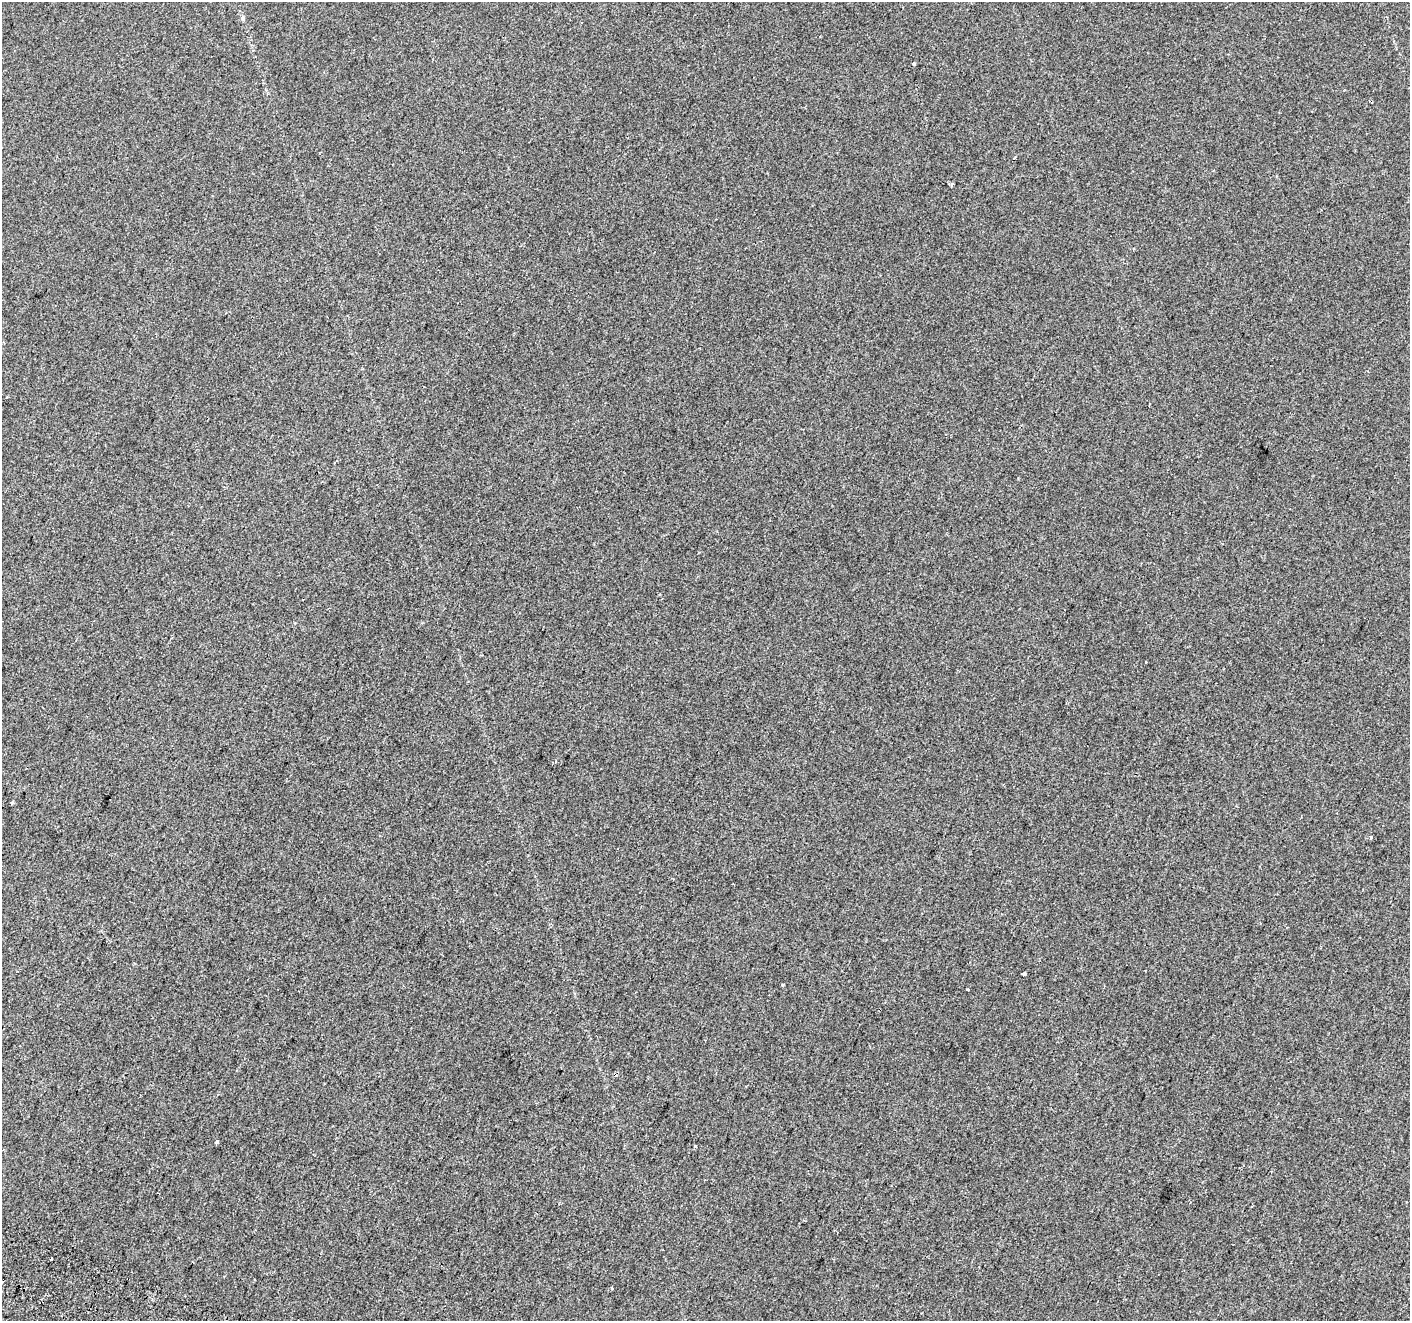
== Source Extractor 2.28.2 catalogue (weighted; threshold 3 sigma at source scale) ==
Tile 7 of 4 x 4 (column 3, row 2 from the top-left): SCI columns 2834-4241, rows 2886-4204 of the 5675 x 5835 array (HDU 1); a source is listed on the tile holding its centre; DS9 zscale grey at full resolution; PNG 1412 x 1323 px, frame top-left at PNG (2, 2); no overlay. Shown black and unused: <1% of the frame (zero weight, under 2 of 3 exposures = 2% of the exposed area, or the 3 px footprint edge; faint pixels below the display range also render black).
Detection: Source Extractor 2.28.2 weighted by HDU 2 'WHT'; one run over the whole footprint, this tile lists its part. Background 0.00739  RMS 0.0069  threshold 0.0312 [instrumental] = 3 sigma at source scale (4.5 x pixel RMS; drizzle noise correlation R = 1.50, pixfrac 1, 0.0396/0.0396 arcsec/px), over >= 5 px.
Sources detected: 15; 2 cosmic-ray / hot-pixel residue — not listed; the other 13 listed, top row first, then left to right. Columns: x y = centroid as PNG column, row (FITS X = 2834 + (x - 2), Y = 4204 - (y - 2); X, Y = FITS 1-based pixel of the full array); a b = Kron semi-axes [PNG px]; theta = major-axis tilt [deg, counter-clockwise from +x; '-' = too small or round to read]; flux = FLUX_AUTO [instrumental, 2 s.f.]
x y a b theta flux
243 18 6 4 -89 1.1
914 64 4 3 - 0.79
1146 662 3 3 - 1.8
555 761 4 4 - 0.74
12 802 3 3 - 1.1
1371 837 5 4 - 1.5
1023 974 4 3 - 5.6
782 985 3 3 - 1.3
968 990 3 3 - 1.2
217 1142 3 3 - 7
696 1146 4 3 - 0.71
1190 1202 3 3 - 0.69
612 1288 3 3 - 1.4